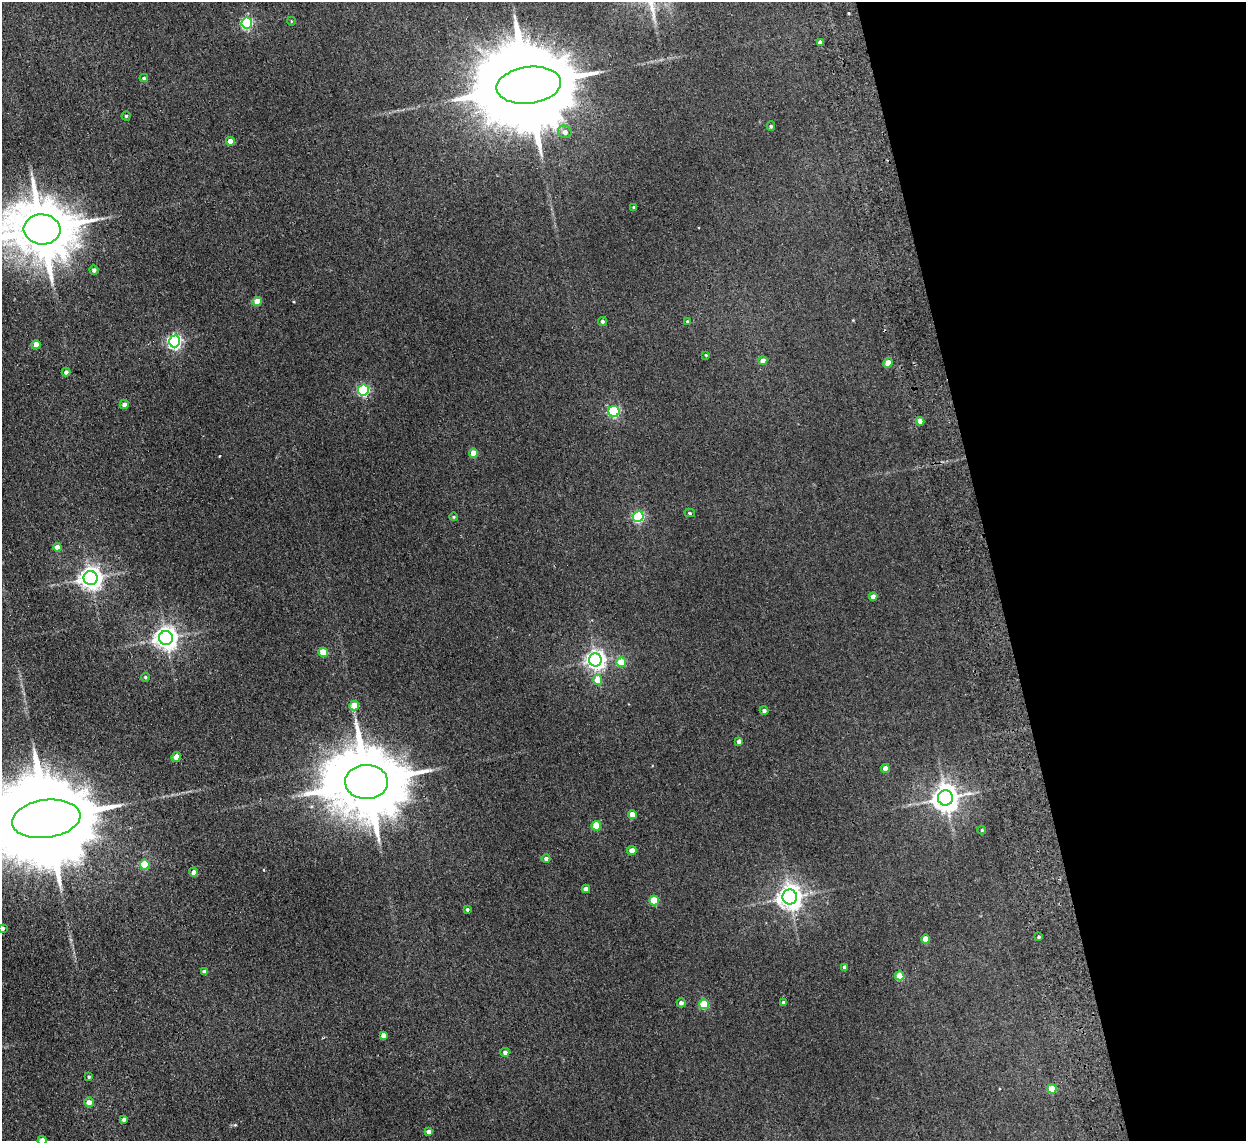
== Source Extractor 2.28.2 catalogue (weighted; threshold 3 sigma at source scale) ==
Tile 12 of 4 x 4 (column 4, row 3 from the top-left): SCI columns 3784-5027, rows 1293-2431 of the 5079 x 4977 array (HDU 1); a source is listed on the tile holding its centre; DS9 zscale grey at full resolution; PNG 1248 x 1143 px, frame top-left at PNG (2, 2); each listed source drawn as its Kron ellipse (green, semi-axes under 4 px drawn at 4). Shown black and unused: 20% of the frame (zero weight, under 2 of 3 exposures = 3% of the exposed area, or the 3 px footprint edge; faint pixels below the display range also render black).
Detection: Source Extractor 2.28.2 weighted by HDU 2 'WHT'; one run over the whole footprint, this tile lists its part. Background 0.072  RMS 0.01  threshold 0.0452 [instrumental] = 3 sigma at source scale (4.5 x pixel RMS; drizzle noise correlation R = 1.50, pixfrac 1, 0.05/0.05 arcsec/px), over >= 5 px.
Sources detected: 74; all 74 listed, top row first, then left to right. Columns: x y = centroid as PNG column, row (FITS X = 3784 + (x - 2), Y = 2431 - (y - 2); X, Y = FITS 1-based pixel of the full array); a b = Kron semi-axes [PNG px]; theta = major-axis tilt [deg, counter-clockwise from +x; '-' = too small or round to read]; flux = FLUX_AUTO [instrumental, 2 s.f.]
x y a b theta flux
291 21 4 3 - 0.66
247 23 5 5 - 110
820 42 4 4 - 5.5
144 78 4 3 - 1.5
529 85 32 18 7 24000
126 116 4 4 - 1.4
771 126 4 4 - 1.3
565 132 7 6 - 4.4
230 141 4 4 - 8.8
634 207 4 3 - 0.92
42 229 18 15 -5 6500
94 270 4 4 - 2.8
257 302 4 4 - 16
602 321 4 4 - 1.8
687 321 4 3 - 0.89
174 341 6 5 - 210
36 344 4 4 - 9.9
706 355 3 3 - 0.87
763 361 4 4 - 7.7
888 363 5 4 - 12
66 372 4 4 - 2.6
363 390 5 5 - 100
124 404 5 4 - 4.5
614 411 5 5 - 80
920 421 4 4 - 10
473 453 4 4 - 16
690 513 5 4 - 1.4
453 517 4 3 - 1.1
638 517 5 5 - 93
57 547 4 4 - 8.9
91 578 7 7 - 680
873 597 4 4 - 6.7
166 638 7 7 - 710
323 652 4 4 - 22
595 660 6 6 - 440
621 662 5 5 - 19
145 677 5 4 - 1.2
597 680 5 4 - 15
354 706 5 4 - 22
764 711 4 4 - 2.2
739 741 4 4 - 3
176 757 5 4 - 8.6
885 768 4 4 - 7.4
367 782 21 17 -1 10000
945 798 8 7 - 1000
632 814 4 4 - 11
46 819 34 19 8 26000
596 826 5 4 - 25
982 830 4 4 - 0.92
632 851 4 4 - 8.7
546 859 4 4 - 2.1
145 865 5 5 - 33
194 872 4 4 - 4.5
586 889 4 4 - 5.9
790 897 7 7 - 790
654 901 5 4 - 27
467 909 3 3 - 1.5
2 928 3 3 - 2.1
1038 937 4 3 - 1.3
925 939 4 4 - 15
844 967 4 3 - 2.9
205 972 4 4 - 4.1
900 976 4 4 - 21
681 1003 4 4 - 3.1
783 1003 4 4 - 2
704 1004 5 5 - 32
383 1035 4 4 - 4.8
505 1052 4 4 - 3.9
89 1077 4 3 - 1.1
1052 1089 4 4 - 22
89 1102 5 4 - 6.3
124 1119 4 4 - 3.1
429 1132 4 4 - 6.7
42 1140 5 4 - 8.2
Isophote crosses this tile's border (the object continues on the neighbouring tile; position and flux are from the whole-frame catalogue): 4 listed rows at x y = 42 229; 46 819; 2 928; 42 1140